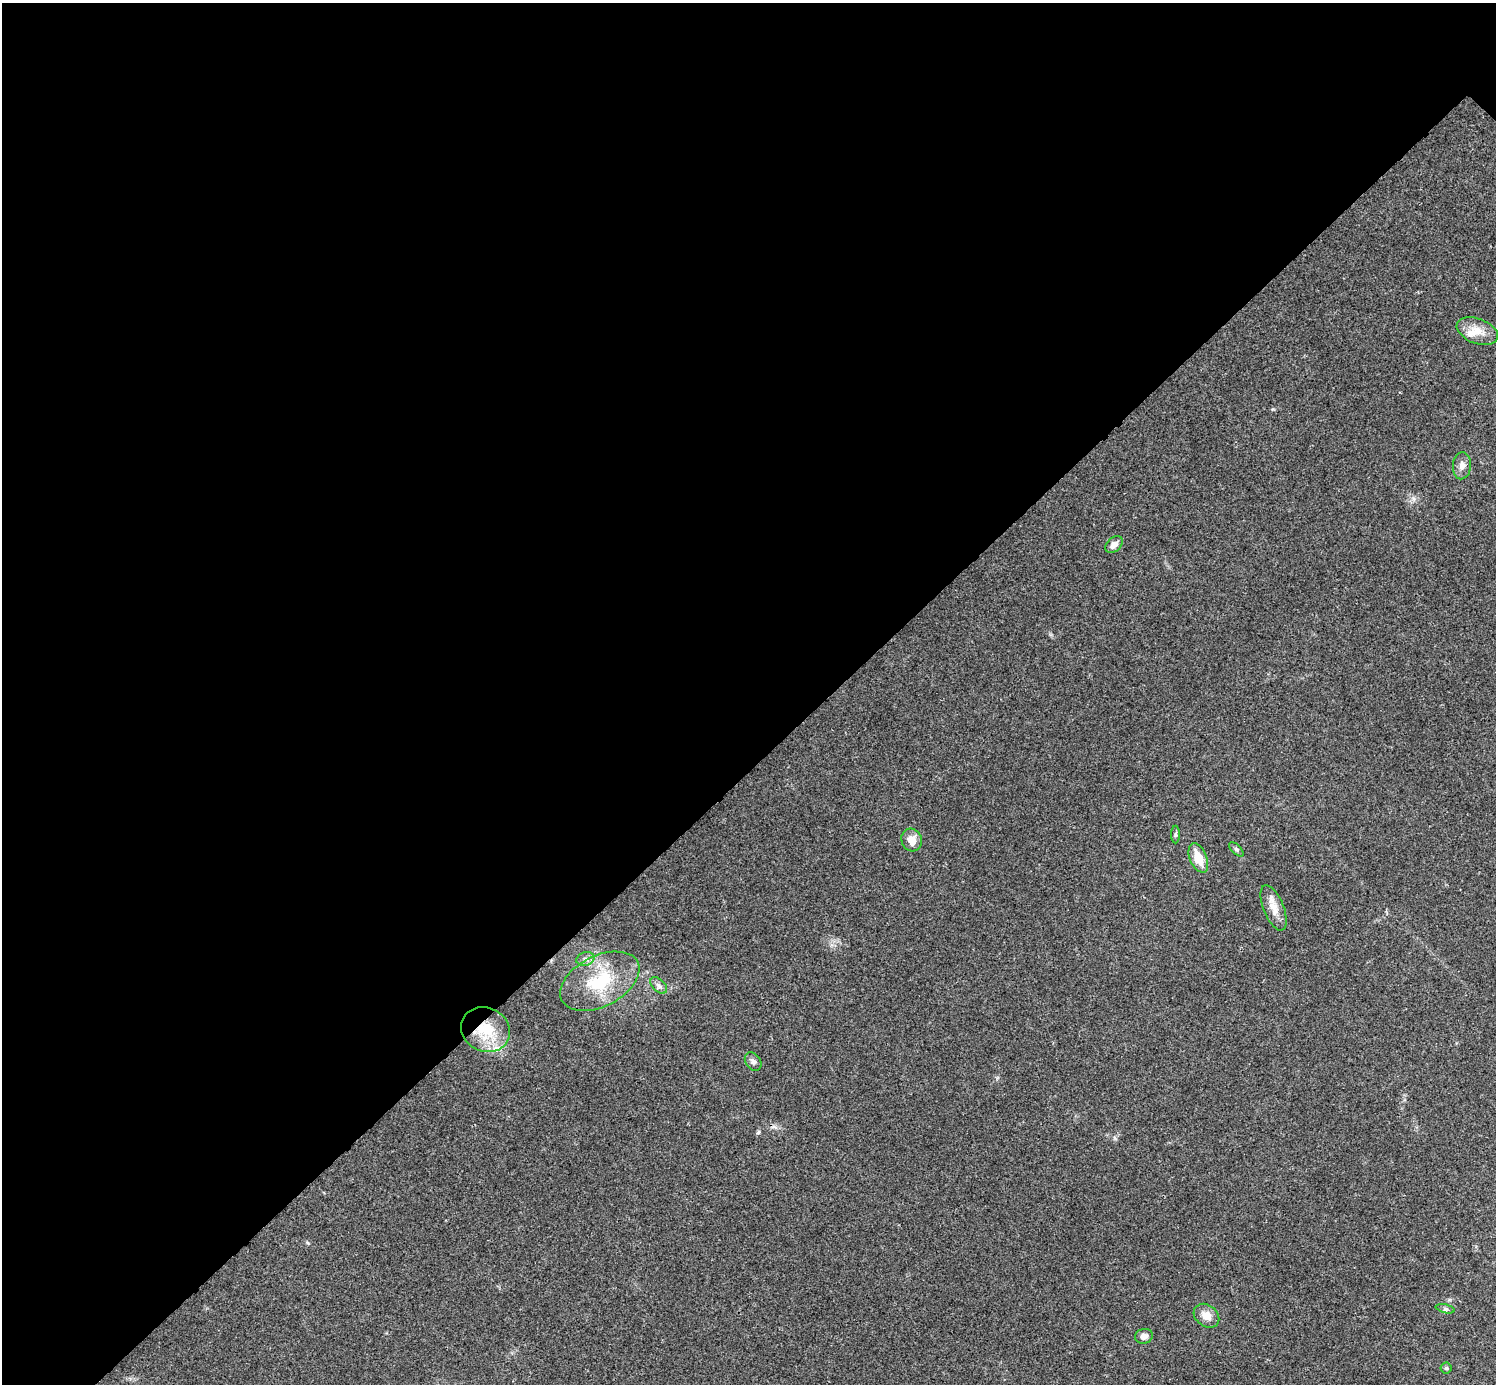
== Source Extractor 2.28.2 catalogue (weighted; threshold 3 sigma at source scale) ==
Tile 5 of 4 x 4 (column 1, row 2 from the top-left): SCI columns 6-1499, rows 3063-4444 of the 5983 x 5983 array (HDU 1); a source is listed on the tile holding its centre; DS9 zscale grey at full resolution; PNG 1498 x 1386 px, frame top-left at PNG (2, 3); each listed source drawn as its Kron ellipse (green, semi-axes under 4 px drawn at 4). Shown black and unused: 55% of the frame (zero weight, under 3 of 4 exposures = <1% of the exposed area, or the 3 px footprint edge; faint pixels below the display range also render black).
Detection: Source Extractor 2.28.2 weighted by HDU 2 'WHT'; one run over the whole footprint, this tile lists its part. Background 0.0194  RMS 0.004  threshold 0.0179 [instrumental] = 3 sigma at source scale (4.5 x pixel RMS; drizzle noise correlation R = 1.50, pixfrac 1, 0.05/0.05 arcsec/px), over >= 5 px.
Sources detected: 19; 1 cosmic-ray / hot-pixel residue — neither listed nor drawn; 1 inside a brighter listed object's ellipse — not listed separately; the other 17 listed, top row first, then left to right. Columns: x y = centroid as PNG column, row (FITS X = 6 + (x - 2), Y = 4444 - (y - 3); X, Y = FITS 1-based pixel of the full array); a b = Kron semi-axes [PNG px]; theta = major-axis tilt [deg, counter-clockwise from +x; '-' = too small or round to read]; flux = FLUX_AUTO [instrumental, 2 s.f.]
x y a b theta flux
1477 331 22 12 -20 6
1462 466 13 9 85 2.6
1114 545 10 6 43 2.4
1175 835 9 4 -90 0.75
912 840 11 10 - 4.4
1236 849 9 4 -45 0.73
1198 858 15 8 -67 7.5
1274 908 24 10 -68 5
585 959 9 6 14 1.6
600 981 43 25 27 24
659 985 10 6 -45 1.6
485 1030 25 22 -27 17
753 1061 10 7 -54 1.6
1445 1309 9 4 -13 0.87
1206 1316 14 10 -37 4.4
1144 1336 9 7 10 2.1
1446 1368 5 5 - 0.61
Overlapping masked pixels (flux is a lower limit): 1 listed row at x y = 485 1030